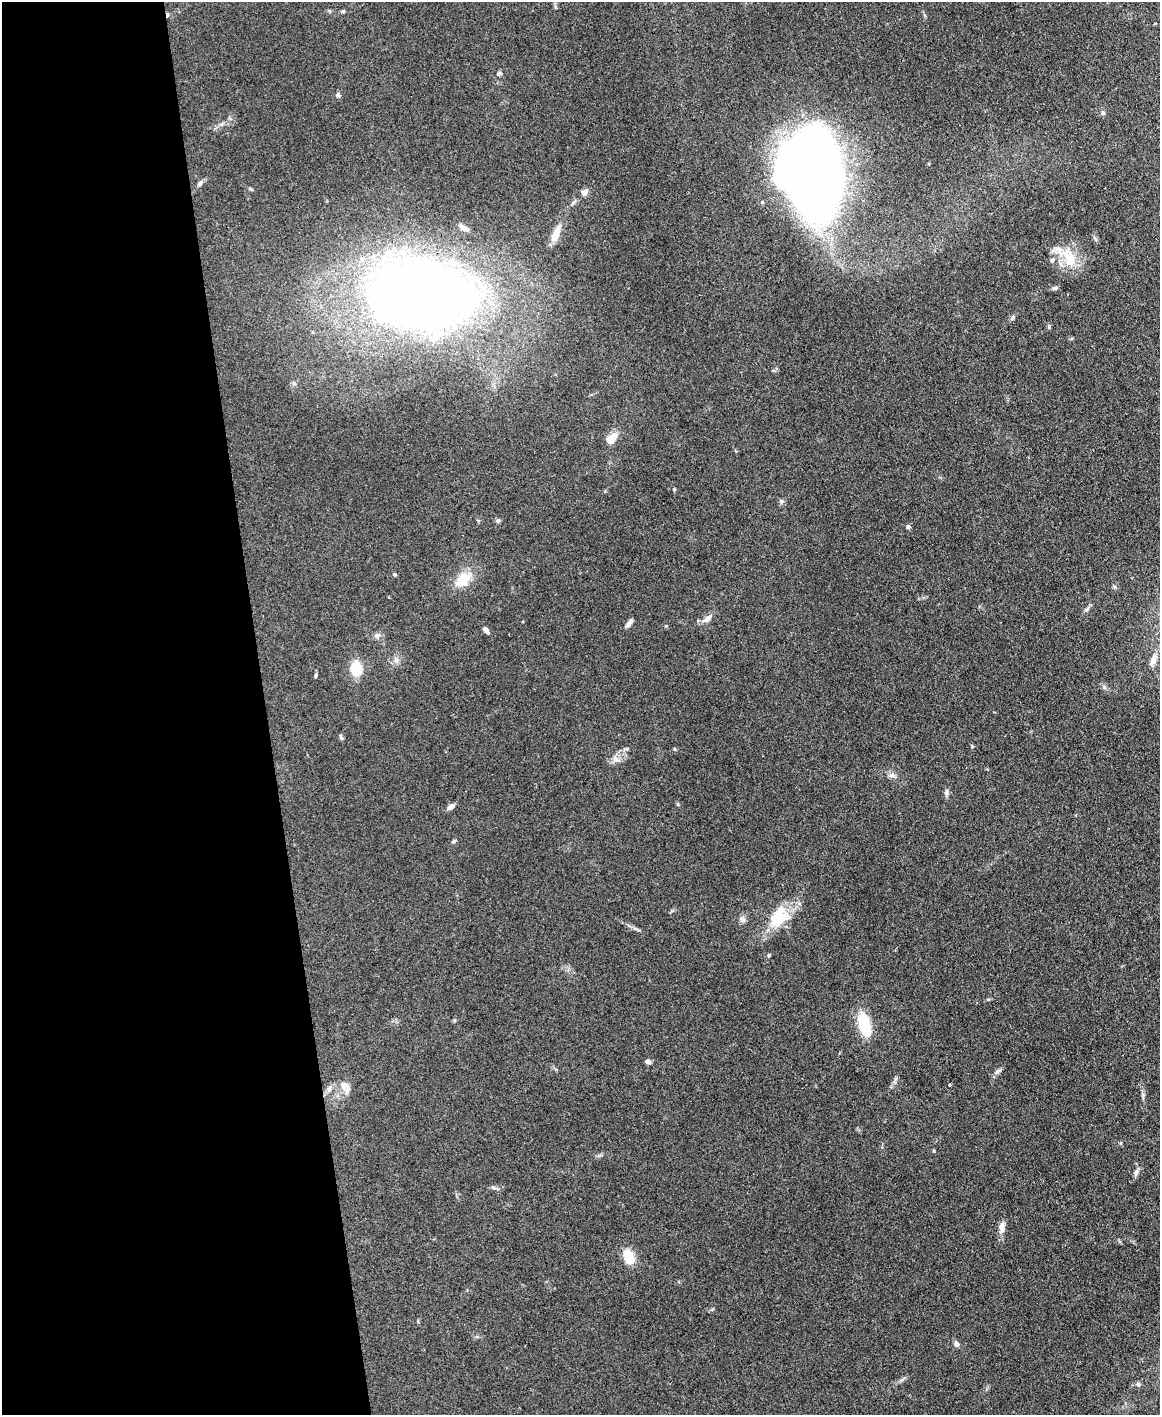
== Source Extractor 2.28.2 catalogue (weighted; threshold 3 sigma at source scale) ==
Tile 5 of 4 x 3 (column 1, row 2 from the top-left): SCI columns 1-1158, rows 1657-3069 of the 4631 x 4616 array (HDU 1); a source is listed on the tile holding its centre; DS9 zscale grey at full resolution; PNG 1162 x 1417 px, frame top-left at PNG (2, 2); no overlay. Shown black and unused: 23% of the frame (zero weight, under 3 of 4 exposures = <1% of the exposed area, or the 3 px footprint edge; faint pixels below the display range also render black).
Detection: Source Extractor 2.28.2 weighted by HDU 2 'WHT'; one run over the whole footprint, this tile lists its part. Background 0.133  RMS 0.0076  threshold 0.0342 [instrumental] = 3 sigma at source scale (4.5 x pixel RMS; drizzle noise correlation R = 1.50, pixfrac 1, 0.05/0.05 arcsec/px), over >= 5 px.
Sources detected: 54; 3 inside a brighter object's white glare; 1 cosmic-ray / hot-pixel residue — not listed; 2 inside a brighter listed object's ellipse — not listed separately; the other 48 listed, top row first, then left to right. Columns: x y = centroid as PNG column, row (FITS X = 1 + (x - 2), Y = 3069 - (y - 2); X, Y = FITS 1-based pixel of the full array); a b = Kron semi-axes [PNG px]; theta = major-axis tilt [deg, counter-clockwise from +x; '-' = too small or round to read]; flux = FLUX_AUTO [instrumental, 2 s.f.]
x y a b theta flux
343 11 6 4 1 0.98
499 73 6 5 - 1.6
338 95 6 5 - 2
1103 113 5 5 - 1.3
815 181 56 29 87 980
200 184 8 5 46 2
584 192 11 7 28 3.1
573 203 7 4 70 1.3
464 228 12 5 -30 3.3
556 234 25 9 69 9.2
1069 258 29 14 -70 19
1052 260 6 6 - 1.3
1055 288 8 5 10 1.5
421 294 79 50 -4 1000
1012 318 8 3 71 1.2
611 438 16 9 46 8.4
498 521 6 5 - 1.2
908 527 4 4 - 2.1
394 574 5 4 - 0.83
463 579 18 13 47 17
707 618 16 7 39 4.4
629 623 11 5 52 3
486 630 9 5 -50 2.5
377 636 8 7 - 2.4
396 660 8 6 45 2.5
1153 660 15 7 68 5.3
356 669 14 11 -86 19
316 676 5 4 - 1.1
341 737 8 4 -70 1.4
674 749 5 3 - 0.68
615 759 7 6 - 2.7
891 775 9 6 1 2.6
946 793 7 6 - 1.8
451 807 9 5 37 3.5
454 841 9 3 30 1.1
779 917 31 22 53 27
864 1024 19 9 -74 38
648 1062 5 5 - 3.2
997 1072 7 6 - 2
345 1086 14 10 -33 6.9
329 1089 10 7 72 3.2
1120 1143 6 4 89 0.8
934 1151 5 3 - 0.65
1136 1172 9 6 72 2.6
493 1188 8 4 -9 1.6
1002 1228 16 7 -90 4.8
629 1257 16 11 -68 14
956 1344 8 6 -72 2.1
Overlapping masked pixels (flux is a lower limit): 1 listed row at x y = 421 294
Unlisted compact peaks at least as high as the median listed source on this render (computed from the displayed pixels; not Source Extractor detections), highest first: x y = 1086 610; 1049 327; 781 501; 674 489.